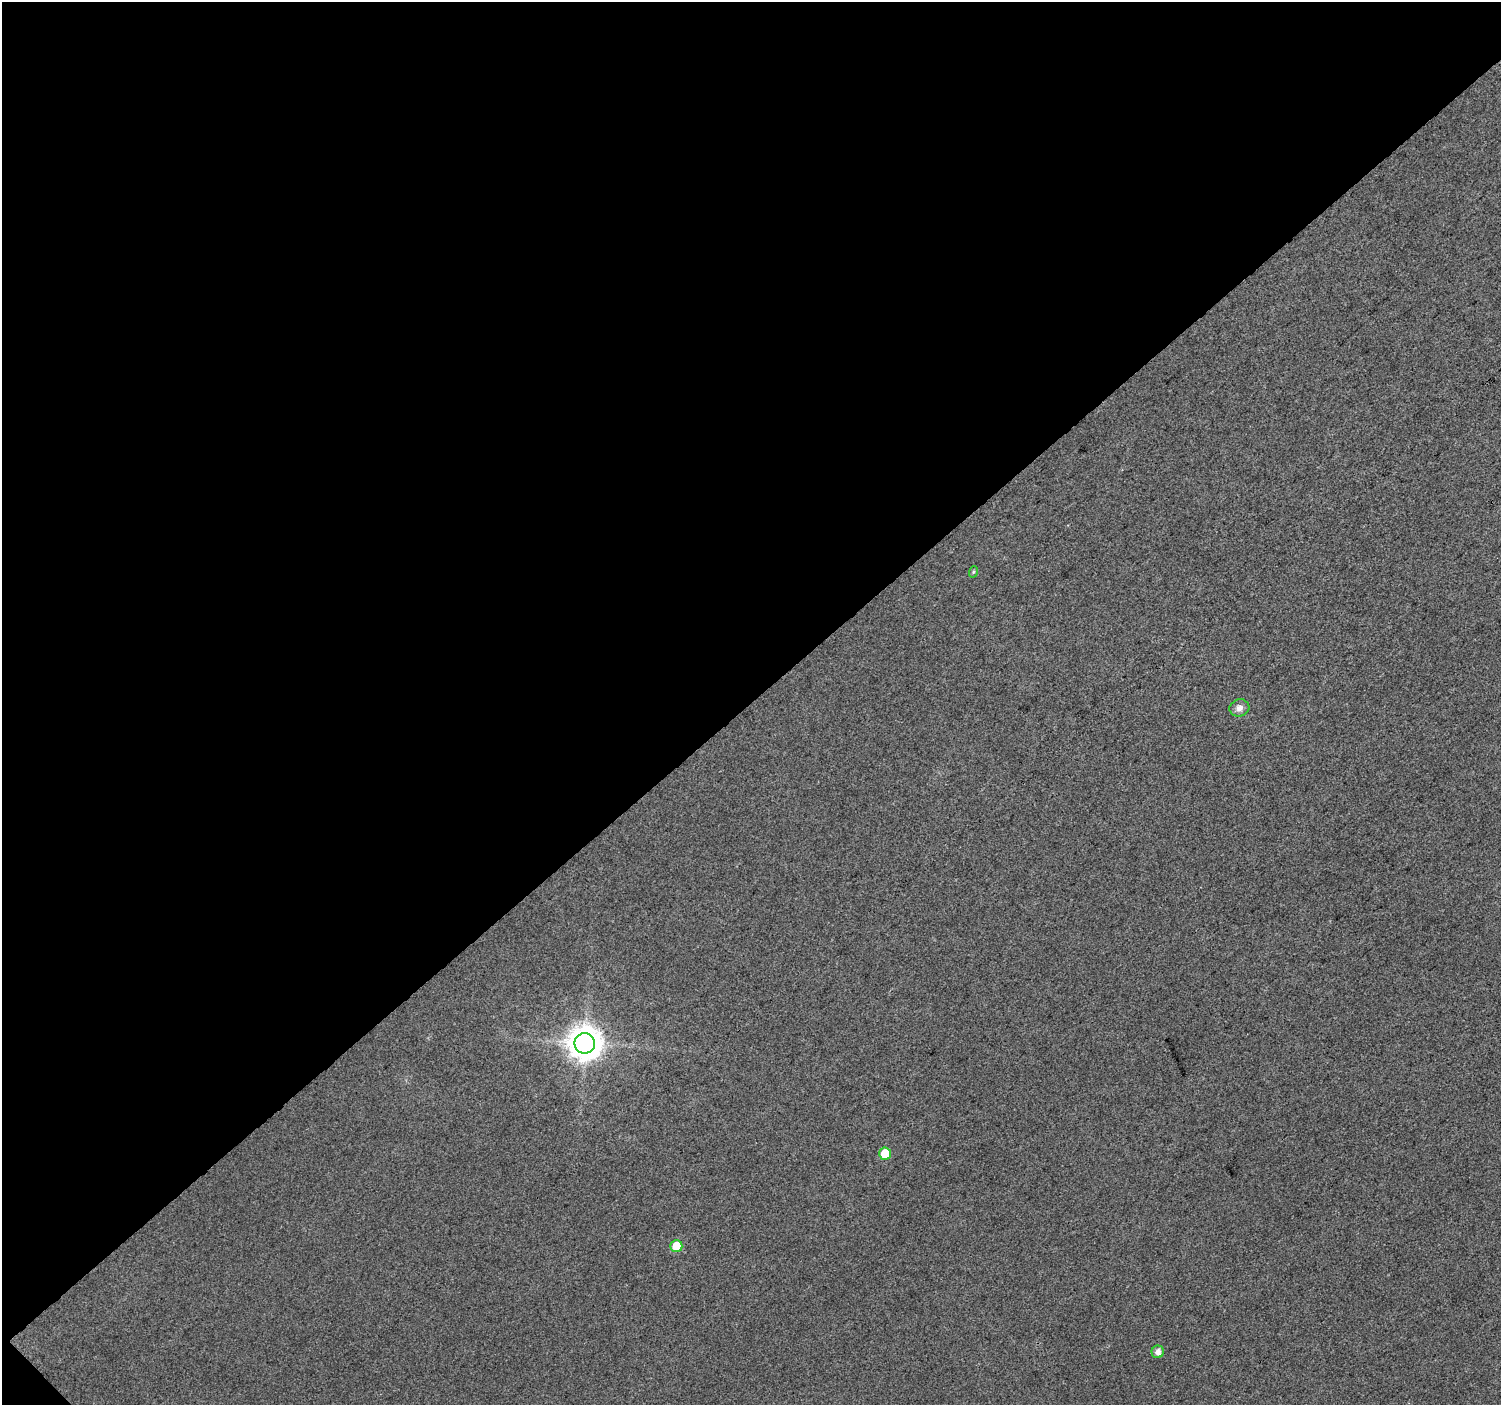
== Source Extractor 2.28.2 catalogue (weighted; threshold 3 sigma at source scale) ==
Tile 1 of 2 x 2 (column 1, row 1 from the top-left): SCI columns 1-1499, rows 1487-2889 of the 3000 x 2990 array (HDU 1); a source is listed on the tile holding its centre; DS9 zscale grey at full resolution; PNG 1503 x 1407 px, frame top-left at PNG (2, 2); each listed source drawn as its Kron ellipse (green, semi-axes under 4 px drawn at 4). Shown black and unused: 50% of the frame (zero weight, under 3 of 4 exposures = <1% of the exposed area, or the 3 px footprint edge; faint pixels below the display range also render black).
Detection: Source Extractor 2.28.2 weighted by HDU 2 'WHT'; one run over the whole footprint, this tile lists its part. Background 0.0348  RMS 0.011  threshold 0.0496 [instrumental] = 3 sigma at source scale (4.5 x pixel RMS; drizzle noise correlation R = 1.50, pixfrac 1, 0.0396/0.0396 arcsec/px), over >= 5 px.
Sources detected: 6; all 6 listed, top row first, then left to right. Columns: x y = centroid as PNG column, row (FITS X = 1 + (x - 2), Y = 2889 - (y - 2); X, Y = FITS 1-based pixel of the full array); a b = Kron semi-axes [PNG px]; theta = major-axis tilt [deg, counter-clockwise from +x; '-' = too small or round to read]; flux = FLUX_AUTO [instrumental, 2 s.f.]
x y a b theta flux
973 572 6 3 71 1.3
1239 708 10 8 15 6.4
585 1043 10 10 - 2100
885 1154 6 6 - 30
676 1246 6 6 - 28
1158 1352 6 6 - 6.7